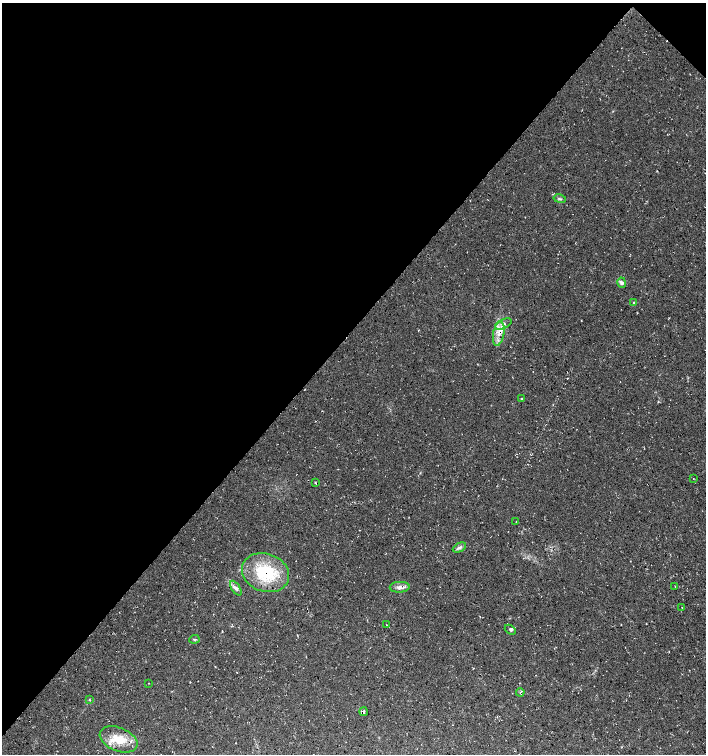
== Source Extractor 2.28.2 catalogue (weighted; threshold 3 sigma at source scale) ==
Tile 2 of 4 x 4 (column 2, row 1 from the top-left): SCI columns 1641-3047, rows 4514-6017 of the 6032 x 6030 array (HDU 1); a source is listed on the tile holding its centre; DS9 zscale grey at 2 x 2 block average (1 PNG px = mean of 2 x 2 image px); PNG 708 x 756 px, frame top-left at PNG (2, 3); each listed source drawn as its Kron ellipse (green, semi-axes under 4 px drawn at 4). Shown black and unused: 44% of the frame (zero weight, under 3 of 4 exposures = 1% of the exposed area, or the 3 px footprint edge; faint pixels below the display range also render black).
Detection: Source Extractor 2.28.2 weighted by HDU 2 'WHT'; one run over the whole footprint, this tile lists its part. Background 0.0158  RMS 0.0038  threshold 0.0171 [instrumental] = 3 sigma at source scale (4.5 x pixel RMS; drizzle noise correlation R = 1.50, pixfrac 1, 0.0396/0.0396 arcsec/px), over >= 5 px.
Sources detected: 25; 2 inside a brighter listed object's ellipse — not listed separately; the other 23 listed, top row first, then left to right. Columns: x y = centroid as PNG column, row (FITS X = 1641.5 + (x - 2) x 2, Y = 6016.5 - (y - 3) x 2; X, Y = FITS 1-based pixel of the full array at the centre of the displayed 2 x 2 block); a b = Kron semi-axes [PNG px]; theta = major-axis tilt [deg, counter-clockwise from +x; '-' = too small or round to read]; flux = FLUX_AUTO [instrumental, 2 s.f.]
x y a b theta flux
560 199 6 2 -11 1.2
622 283 5 4 - 1.9
634 302 4 2 - 1.1
503 324 9 4 25 4.2
499 334 12 5 80 7.5
521 399 3 3 - 0.74
693 478 2 2 - 0.3
315 483 4 2 - 0.58
516 521 2 2 - 0.31
459 547 7 4 26 2.2
265 573 24 19 -19 48
400 587 10 5 3 4.3
675 587 2 2 - 0.49
236 588 8 4 -56 2.7
682 607 2 2 - 0.32
387 625 2 2 - 0.36
510 630 6 2 -40 1.1
194 639 5 2 - 0.94
149 683 2 2 - 0.37
520 692 4 3 - 1.4
90 700 3 2 - 0.51
364 712 4 2 - 1.1
119 739 20 12 -22 19
Overlapping masked pixels (flux is a lower limit): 1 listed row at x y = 265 573